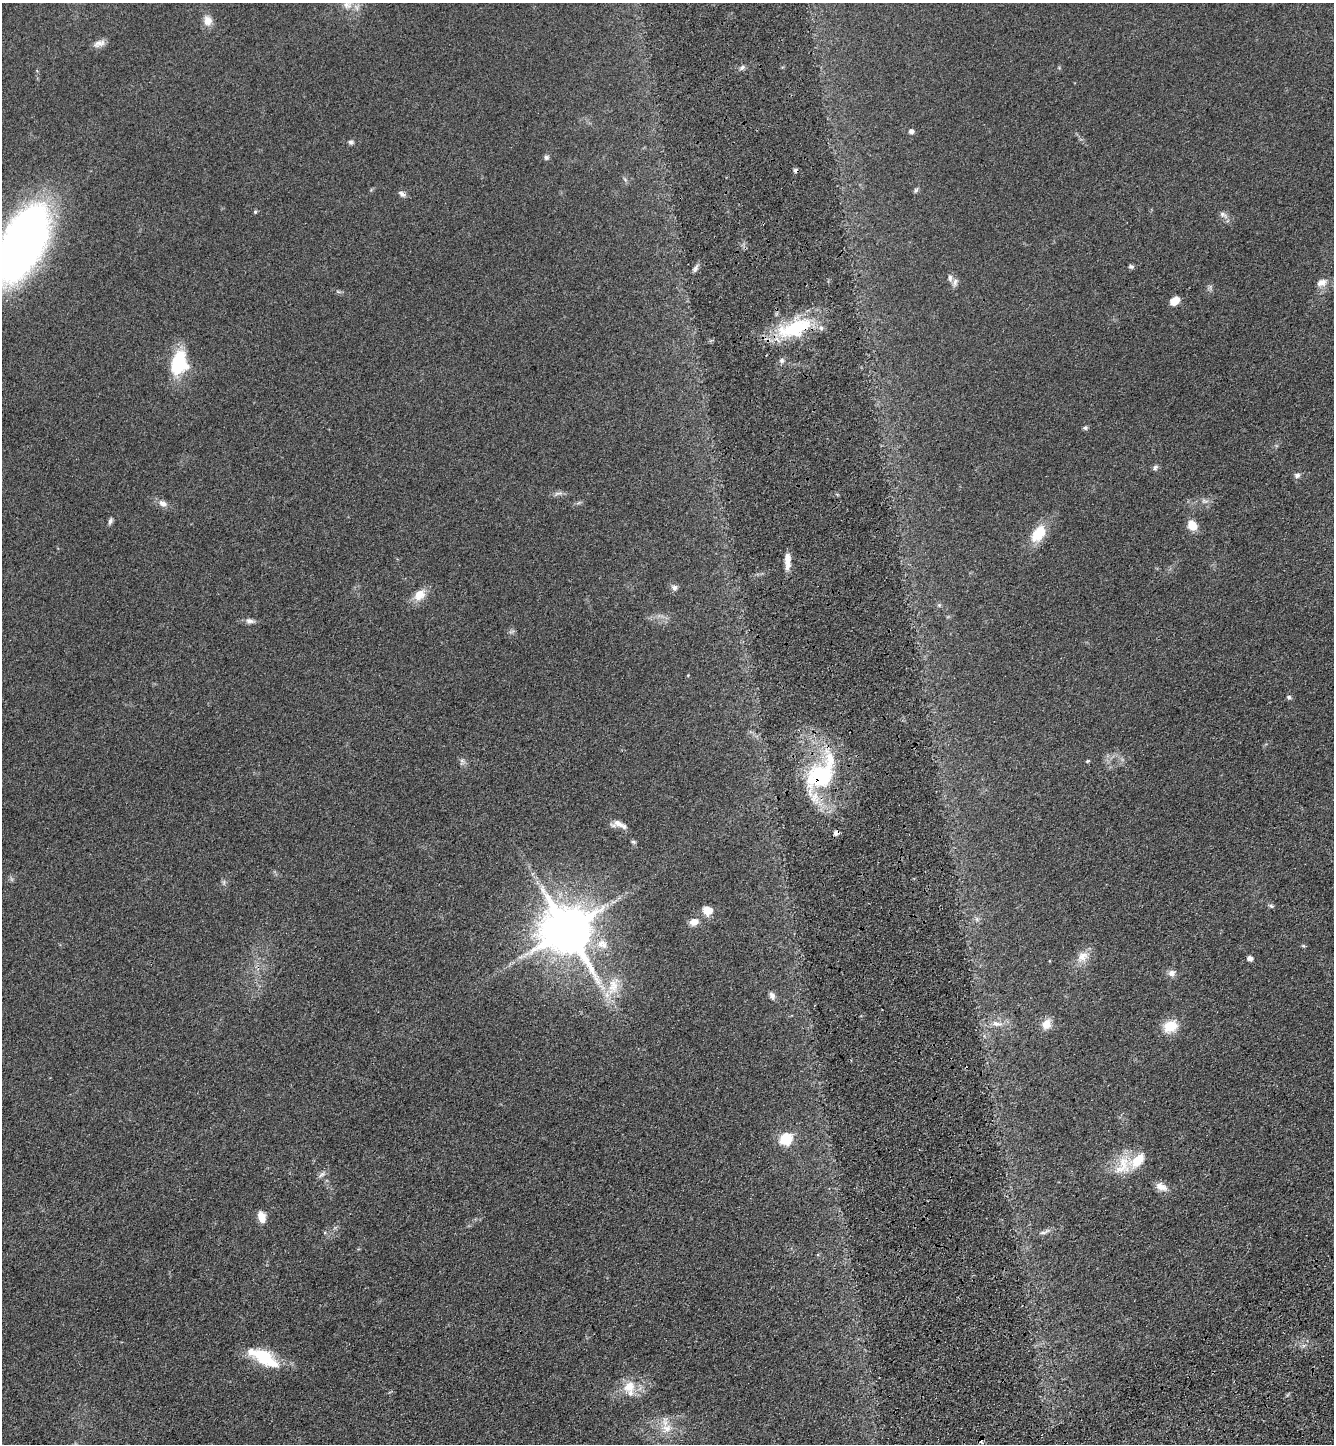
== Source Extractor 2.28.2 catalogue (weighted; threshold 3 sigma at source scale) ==
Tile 6 of 4 x 4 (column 2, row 2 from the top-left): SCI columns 1696-3027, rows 2992-4433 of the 5920 x 5981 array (HDU 1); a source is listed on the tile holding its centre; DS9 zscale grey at full resolution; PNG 1336 x 1446 px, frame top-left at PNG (2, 3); no overlay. Shown black and unused: <1% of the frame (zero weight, under 3 of 4 exposures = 6% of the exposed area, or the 3 px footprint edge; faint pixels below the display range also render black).
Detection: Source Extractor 2.28.2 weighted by HDU 2 'WHT'; one run over the whole footprint, this tile lists its part. Background 0.0839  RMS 0.0066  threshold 0.0297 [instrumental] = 3 sigma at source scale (4.5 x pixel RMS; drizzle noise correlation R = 1.50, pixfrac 1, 0.05/0.05 arcsec/px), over >= 5 px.
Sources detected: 71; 1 too faint to see at this stretch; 3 cosmic-ray / hot-pixel residue — not listed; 4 inside a brighter listed object's ellipse — not listed separately; the other 63 listed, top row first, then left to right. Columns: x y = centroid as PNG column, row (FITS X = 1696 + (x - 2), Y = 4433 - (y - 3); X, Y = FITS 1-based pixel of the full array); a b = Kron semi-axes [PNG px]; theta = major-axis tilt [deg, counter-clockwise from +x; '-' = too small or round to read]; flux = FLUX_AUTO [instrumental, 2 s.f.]
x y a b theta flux
348 4 17 13 32 7.5
208 21 13 11 -76 5.8
99 43 16 8 19 3.9
742 68 8 5 49 1.6
911 131 5 5 - 2.6
350 142 7 6 - 1.5
546 157 7 6 - 1.6
916 190 7 5 60 1.2
402 194 10 6 -37 2.3
255 212 5 4 - 0.99
1223 215 14 6 -35 2.9
22 244 59 28 63 510
1131 267 7 5 -11 1.3
696 268 11 5 60 2.1
955 282 12 6 78 2.5
1322 283 14 9 27 5.2
1175 301 10 7 36 7.8
795 328 50 21 20 48
782 360 7 6 - 2
178 363 22 14 75 45
1085 428 6 5 - 1.1
1155 467 7 6 - 1.7
1297 475 7 7 - 2.1
558 493 14 4 6 2.1
1204 501 9 5 -23 2.1
163 503 11 8 -29 4
110 521 9 5 70 1.8
1192 525 10 8 -54 9.5
1038 534 22 14 54 17
787 561 19 6 -89 6.5
674 588 8 7 - 2.4
419 595 15 11 41 8.9
939 605 6 5 - 1.1
250 621 12 7 -3 2.8
1289 697 5 5 - 1.5
1087 761 5 4 - 0.82
462 762 10 6 82 2
820 776 39 29 33 63
619 824 18 8 2 4.7
633 842 7 5 -20 1.1
1271 906 8 4 -22 1.3
707 910 11 9 -11 7.8
977 919 6 6 - 1.7
694 922 10 8 12 5.1
567 930 15 13 -44 3500
602 944 18 14 -19 11
1083 957 18 13 37 7.8
1250 958 5 5 - 3.2
1171 973 10 9 - 3.2
613 986 31 14 70 17
772 996 9 7 -72 2.7
997 1024 19 7 -7 6.2
1046 1024 13 11 63 6.7
1170 1026 15 12 26 15
785 1139 7 6 - 72
1123 1166 30 21 63 19
322 1175 12 5 32 2.2
1161 1187 17 10 -26 5.1
261 1217 13 8 -73 6.2
1044 1232 17 5 20 2.5
263 1357 39 15 -28 28
629 1387 16 14 31 12
666 1428 15 13 9 9.6
Overlapping masked pixels (flux is a lower limit): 2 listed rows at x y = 795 328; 820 776
Isophote crosses this tile's border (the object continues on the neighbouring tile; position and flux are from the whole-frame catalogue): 2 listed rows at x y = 348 4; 22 244